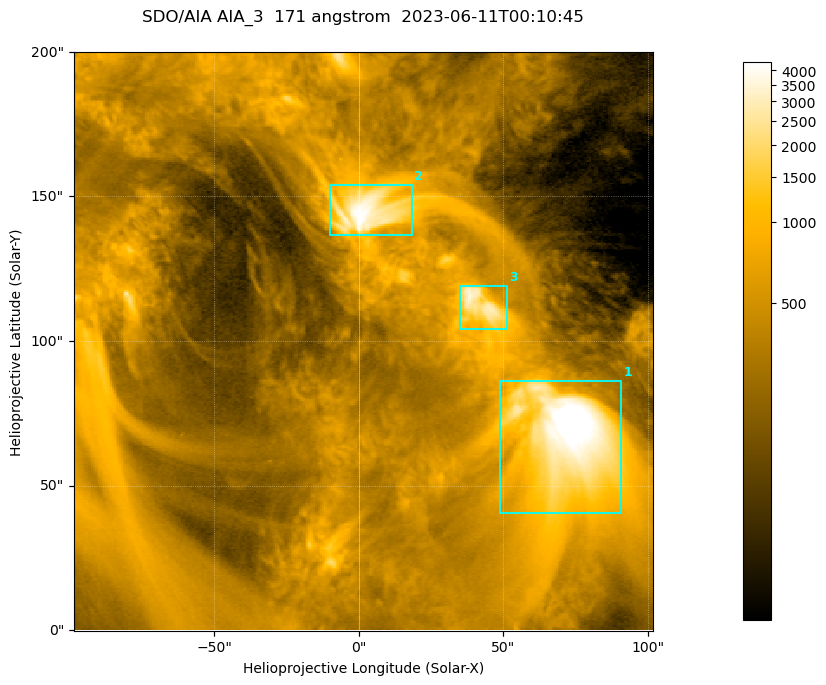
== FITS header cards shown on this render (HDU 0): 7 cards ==
TELESCOP= 'SDO/AIA '           / For AIA: SDO/AIA
INSTRUME= 'AIA_3   '           / For AIA: AIA_ATA1, AIA_ATA2, AIA_ATA3 or AIA_AT
WAVELNTH=                  171 / [angstrom] Wavelength
WAVEUNIT= 'angstrom'           / Wavelength unit: angstrom
DATE-OBS= '2023-06-11T00:10:45.350' / [ISO] Date when observation started; ISO 8
CTYPE1  = 'HPLN-TAN'           / CTYPE1; Typically HPLN
CTYPE2  = 'HPLT-TAN'           / CTYPE2; Typically HPLT

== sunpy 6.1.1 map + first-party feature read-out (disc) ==
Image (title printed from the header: SDO/AIA AIA_3  171 angstrom  2023-06-11T00:10:45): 334 x 334 px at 0.599 arcsec/px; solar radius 945 arcsec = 1577 px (partial field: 1.4% of the solar disc is inside the frame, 100% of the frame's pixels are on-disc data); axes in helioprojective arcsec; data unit not stated in the header (colour bar unlabelled)
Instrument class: DISC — disc imager (sunpy class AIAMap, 171 A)
Bright regions (active regions / flare kernels): reference = the on-disc median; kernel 3 px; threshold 5 sigma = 1100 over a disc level ~359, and >= 1.15x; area >= 111 px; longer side >= 4 px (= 2.4 arcsec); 3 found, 3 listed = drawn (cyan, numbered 1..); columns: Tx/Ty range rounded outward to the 2 arcsec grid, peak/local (2 s.f.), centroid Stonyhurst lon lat
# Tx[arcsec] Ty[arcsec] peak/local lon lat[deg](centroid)
1 48..92 40..86 17 +4 +4
2 -10..20 136..154 12 +0 +9
3 34..52 104..120 9.4 +3 +7